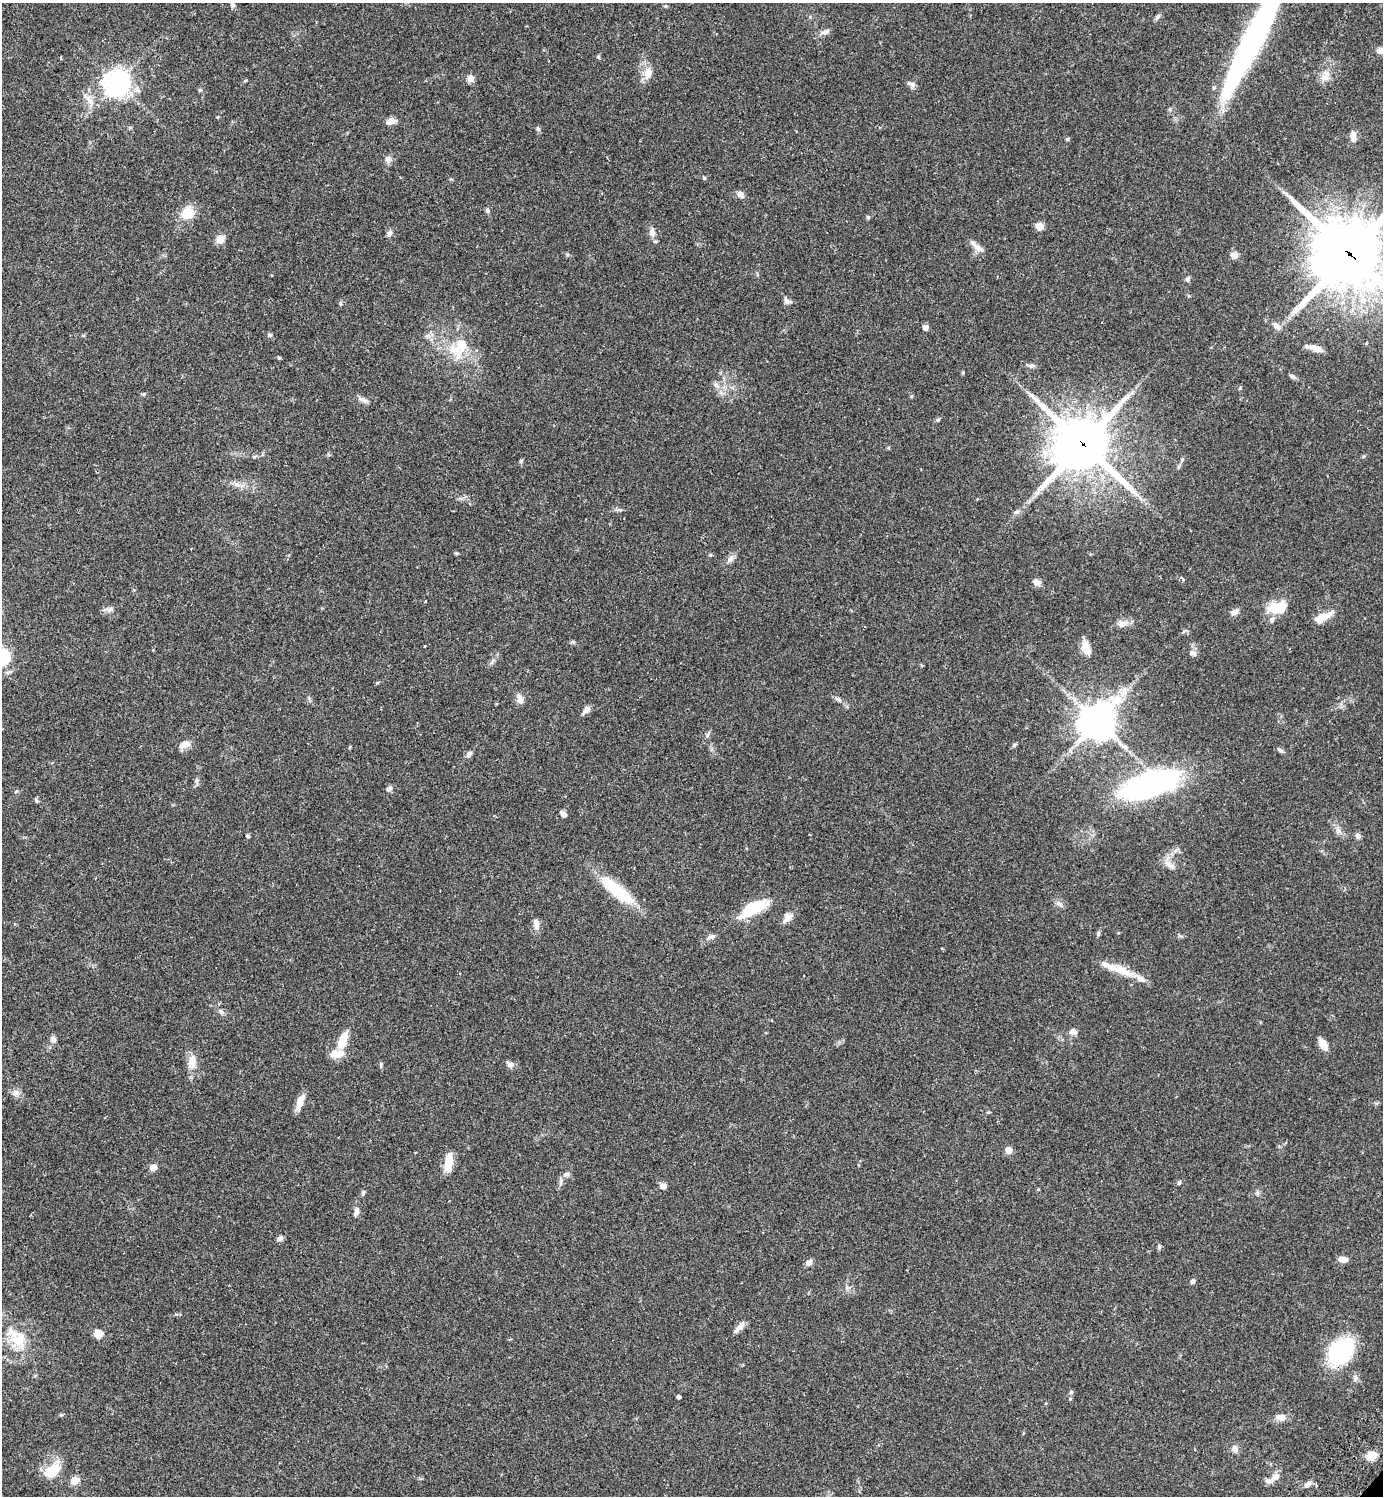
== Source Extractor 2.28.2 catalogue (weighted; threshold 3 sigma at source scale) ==
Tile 11 of 4 x 4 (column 3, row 3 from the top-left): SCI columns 3105-4485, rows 1537-3030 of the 6070 x 6063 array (HDU 1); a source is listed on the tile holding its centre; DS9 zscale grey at full resolution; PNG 1385 x 1498 px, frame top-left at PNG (2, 3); no overlay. Shown black and unused: <1% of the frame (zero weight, under 2 of 3 exposures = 3% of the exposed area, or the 3 px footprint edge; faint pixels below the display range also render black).
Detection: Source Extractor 2.28.2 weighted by HDU 2 'WHT'; one run over the whole footprint, this tile lists its part. Background 0.074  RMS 0.0053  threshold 0.0237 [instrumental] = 3 sigma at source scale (4.5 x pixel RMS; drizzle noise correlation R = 1.50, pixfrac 1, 0.05/0.05 arcsec/px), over >= 5 px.
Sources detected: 145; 1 long thin detection or spike segment (spike, bleed or trail) — not listed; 10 inside a brighter listed object's ellipse — not listed separately; the other 134 listed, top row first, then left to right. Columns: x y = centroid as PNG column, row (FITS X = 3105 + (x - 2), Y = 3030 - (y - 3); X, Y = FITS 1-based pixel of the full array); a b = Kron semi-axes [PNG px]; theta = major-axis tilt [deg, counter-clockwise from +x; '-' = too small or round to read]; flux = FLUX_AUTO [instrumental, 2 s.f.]
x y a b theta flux
233 5 7 5 -72 1.1
1157 17 8 6 45 1.3
825 32 12 7 22 2.4
1381 50 9 7 4 3.3
598 57 6 5 - 0.69
61 58 4 3 - 0.63
648 73 16 10 77 5.4
1325 76 16 9 73 4.5
470 78 8 8 - 3
117 83 9 8 - 490
911 84 12 6 -19 1.8
1214 88 6 4 70 0.96
200 90 5 5 - 0.67
90 101 18 7 -58 4.1
391 121 11 7 16 3.3
538 129 6 5 - 0.99
1353 136 14 7 -84 3.4
1067 139 5 4 - 0.72
388 159 10 8 -70 2.2
704 178 5 4 - 0.74
740 194 10 7 -41 2.3
487 210 8 5 -73 0.99
187 213 17 14 69 9.8
868 217 5 5 - 0.67
1039 226 8 7 - 3.8
652 232 12 8 -87 2.8
389 233 9 6 77 1.7
221 239 10 9 - 3.8
977 247 20 7 -39 3.7
1349 254 26 23 -44 3700
1234 255 11 8 -19 2.3
1188 279 8 6 73 1.4
786 300 10 6 -56 1.8
340 303 5 5 - 0.73
1276 326 11 7 -43 2.3
925 328 6 6 - 2.4
83 335 5 3 - 0.51
270 335 6 5 - 1.2
1366 344 4 3 - 0.55
1315 348 17 7 -18 4.7
456 351 26 15 -51 13
279 358 5 4 - 0.65
1031 366 8 6 2 1.4
963 372 4 3 - 0.74
1292 376 9 5 -18 1.2
716 385 7 6 - 1.6
363 400 14 5 -21 2
938 420 5 5 - 0.74
1083 444 19 18 - 2700
1182 460 7 4 47 0.92
521 461 6 4 87 0.93
236 484 14 4 -40 1.9
1016 512 7 5 41 1.2
456 553 6 4 -42 0.66
731 558 13 6 59 2.3
1183 579 4 3 - 1.8
1037 582 9 7 -28 2.9
425 602 3 2 - 0.4
1275 607 16 12 11 11
109 609 9 6 41 1.8
1235 612 11 6 34 2.3
1322 618 21 10 27 6.7
1122 624 11 9 12 3.3
424 646 3 3 - 0.8
1086 648 18 9 -71 6
1193 653 11 6 -28 1.8
3 658 9 8 - 30
492 662 7 4 72 0.98
921 665 5 3 - 0.49
520 699 14 8 -72 2.7
838 699 10 6 -20 1.4
586 710 11 6 47 2.6
1097 722 13 11 49 1000
185 744 14 9 16 3.5
1015 745 7 4 46 0.75
1280 750 10 4 -39 1.1
469 754 8 6 50 2
1150 784 60 22 19 120
389 789 9 6 47 1.6
36 800 7 3 -54 0.7
563 814 7 5 -36 2.2
1338 830 12 6 -57 2.4
248 836 4 4 - 1.1
1358 836 7 6 - 1.9
1169 864 18 7 -36 3.5
617 890 49 14 -40 24
1059 904 11 5 -32 1.7
753 909 33 12 28 21
787 918 17 8 51 3.5
537 926 10 7 71 2.4
1098 934 6 5 - 0.75
711 937 12 6 18 1.9
1122 970 38 10 -24 10
221 1012 9 4 -54 1.2
1073 1032 9 8 - 2.3
53 1039 8 7 - 1.7
343 1040 20 9 72 10
1323 1045 14 7 -55 5.3
192 1062 19 11 80 6.4
510 1064 10 7 -37 2
381 1065 7 4 83 0.76
16 1093 11 9 10 2.6
300 1101 19 7 70 5.3
988 1112 5 3 - 0.52
1008 1150 5 5 - 8.5
448 1162 21 8 84 8.6
153 1167 5 5 - 7.9
566 1174 9 6 17 1.7
561 1182 12 5 80 1.7
1179 1183 6 4 74 0.76
663 1186 8 7 - 2.4
363 1193 6 5 - 0.87
356 1212 12 6 86 2.4
280 1238 8 6 29 1.7
1159 1247 7 5 90 0.94
1343 1259 11 6 -7 3.6
809 1262 9 7 53 2
1193 1281 6 5 - 1.2
847 1288 7 4 72 0.99
740 1327 15 7 49 3.3
98 1334 10 9 - 4.4
19 1339 28 22 -81 16
1341 1351 25 18 50 53
1355 1379 8 6 61 1.6
1071 1392 5 5 - 0.85
679 1397 4 3 - 1.6
1070 1399 4 4 - 0.59
1281 1417 14 8 -15 3.1
1235 1449 10 7 -56 2.1
1371 1456 12 10 25 5.5
52 1470 15 11 40 14
1275 1477 13 8 31 3.3
75 1480 8 7 - 5.4
1307 1484 10 6 41 1.9
Overlapping masked pixels (flux is a lower limit): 2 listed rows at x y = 1349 254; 1083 444
Isophote crosses this tile's border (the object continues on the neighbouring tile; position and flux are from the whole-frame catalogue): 3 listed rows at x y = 1381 50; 1349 254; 3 658
Unlisted compact peaks at least as high as the median listed source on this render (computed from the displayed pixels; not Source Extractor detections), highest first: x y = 377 683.